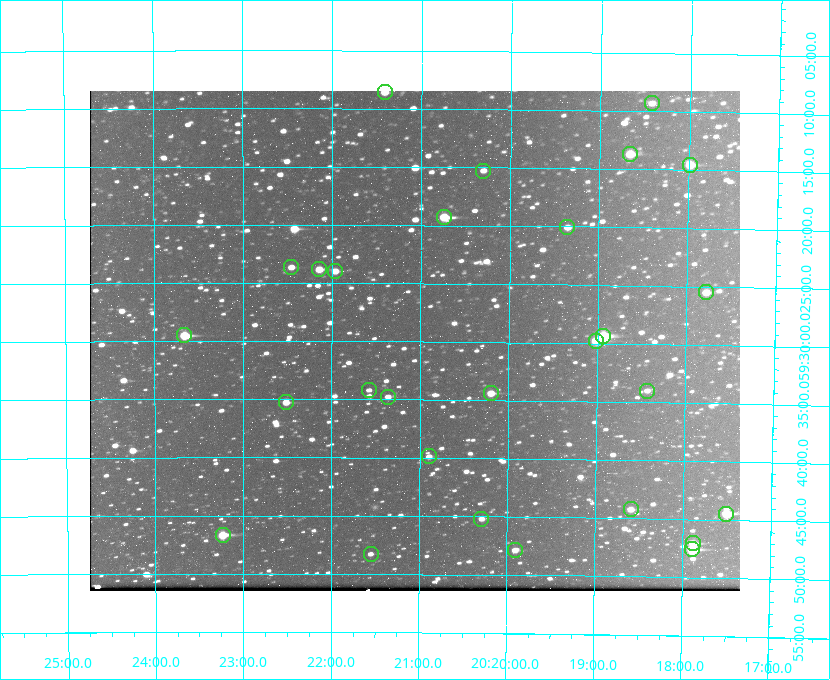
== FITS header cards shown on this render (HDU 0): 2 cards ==
NAXIS1  =                  650 / Width of table row in bytes
NAXIS2  =                  500 / Number of rows in table

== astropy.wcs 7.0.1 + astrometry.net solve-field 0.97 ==
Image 650 x 500 px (HDU 0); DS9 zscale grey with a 90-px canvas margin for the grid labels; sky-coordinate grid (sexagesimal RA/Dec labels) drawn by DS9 from the SOLVED WCS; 28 Tycho-2 reference stars matched to detected sources circled (green)
Header WCS: none
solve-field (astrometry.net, Tycho-2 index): SOLVED blind (the file carries no WCS)
Solved WCS: RA---TAN-SIP/DEC--TAN-SIP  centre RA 20:21:04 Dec +59:30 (305.27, +59.50 deg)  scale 5.16 arcsec/px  FOV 55.8' x 43.0'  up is +180 deg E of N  parity flipped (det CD > 0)
(file carries no celestial WCS; the grid is the blind solution)
Tycho-2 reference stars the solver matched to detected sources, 28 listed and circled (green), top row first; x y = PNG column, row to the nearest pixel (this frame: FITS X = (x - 90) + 1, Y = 500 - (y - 91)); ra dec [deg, ICRS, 3 dp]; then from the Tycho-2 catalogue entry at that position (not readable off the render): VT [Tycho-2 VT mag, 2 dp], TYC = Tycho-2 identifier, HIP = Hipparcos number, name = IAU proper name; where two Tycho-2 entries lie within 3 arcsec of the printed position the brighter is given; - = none
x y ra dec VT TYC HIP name
385 92 305.353 +59.143 10.51 3949-1307-1 - -
652 103 304.606 +59.155 10.95 3949-1673-1 - -
630 154 304.666 +59.228 9.63 3949-1325-1 - -
690 165 304.498 +59.243 9.91 3949-663-1 - -
483 171 305.075 +59.254 11.10 3949-857-1 - -
444 217 305.185 +59.322 8.95 3949-1869-1 - -
567 227 304.838 +59.335 10.93 3949-1877-1 - -
291 267 305.613 +59.394 10.81 3949-1261-1 - -
319 269 305.535 +59.397 10.37 3949-1383-1 - -
335 271 305.490 +59.400 10.79 3949-1179-1 - -
706 292 304.447 +59.425 10.97 3949-965-1 - -
184 335 305.915 +59.492 9.25 3949-1149-1 - -
603 336 304.733 +59.490 8.93 3949-1451-1 - -
596 341 304.755 +59.496 9.37 3949-615-1 - -
369 390 305.394 +59.570 11.70 3949-405-1 - -
647 391 304.607 +59.567 11.00 3949-1861-1 - -
491 393 305.049 +59.573 10.18 3949-1099-1 - -
388 397 305.340 +59.579 10.98 3949-39-1 - -
286 402 305.628 +59.588 10.19 3949-1517-1 - -
429 456 305.223 +59.664 11.52 3949-1631-1 - -
631 509 304.649 +59.737 10.61 3949-735-1 - -
726 514 304.376 +59.741 8.68 3949-423-1 - -
481 519 305.073 +59.753 11.06 3949-89-1 - -
223 535 305.808 +59.778 8.73 3949-715-1 100545 -
693 543 304.470 +59.785 9.54 3949-1615-1 - -
692 549 304.474 +59.793 10.98 3949-1187-1 100048 -
515 550 304.976 +59.797 11.33 3949-1031-1 - -
371 554 305.387 +59.804 11.49 3949-285-1 - -